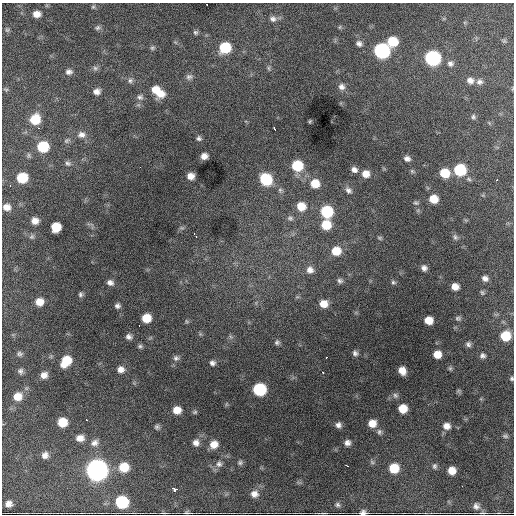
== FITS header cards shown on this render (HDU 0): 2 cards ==
NAXIS1  =                  512 / Axis length
NAXIS2  =                  512 / Axis length

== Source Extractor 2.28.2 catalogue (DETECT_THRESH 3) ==
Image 512 x 512 px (HDU 0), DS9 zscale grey, 1 PNG px = 1 image px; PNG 516 x 516 px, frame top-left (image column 1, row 512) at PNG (2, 3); no overlay
Background 3420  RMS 58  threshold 175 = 3 sigma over >= 5 px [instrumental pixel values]
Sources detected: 149; all 149 listed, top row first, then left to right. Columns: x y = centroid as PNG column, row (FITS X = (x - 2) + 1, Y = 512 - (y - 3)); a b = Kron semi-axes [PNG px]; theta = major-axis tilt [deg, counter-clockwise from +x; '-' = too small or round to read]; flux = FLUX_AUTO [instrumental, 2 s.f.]
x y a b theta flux
93 7 6 5 - 5.9e+03
37 14 8 7 - 2.9e+04
273 19 9 8 - 1.6e+04
340 27 6 4 71 4.3e+03
97 28 7 6 - 9.5e+03
7 30 6 6 - 7.3e+03
195 32 6 6 - 7.9e+03
392 41 8 8 - 1.1e+05
504 41 7 5 -43 6.3e+03
359 43 8 7 - 1.4e+04
152 48 7 5 14 7.5e+03
225 48 8 8 - 1.8e+05
382 51 9 8 - 7.6e+05
432 58 9 8 - 7.3e+05
450 63 8 7 - 1.5e+04
95 68 8 6 -3 1.1e+04
269 68 7 4 -89 6.4e+03
69 72 8 7 - 1.5e+04
189 77 9 8 - 1.3e+04
470 80 9 8 - 2.3e+04
130 81 8 7 - 1.2e+04
479 82 9 8 - 1.6e+04
341 87 9 8 - 1.9e+04
6 89 7 3 -8 4.5e+03
156 90 10 9 - 5.5e+04
97 91 9 7 7 2.0e+04
160 94 10 8 3 4.1e+04
140 97 9 8 - 1.4e+04
473 117 7 6 - 8.1e+03
35 119 9 8 - 1.0e+05
310 121 5 4 - 4.2e+03
39 128 3 3 - 3.5e+03
274 129 4 2 - 7.2e+03
81 135 11 9 0 2.3e+04
199 138 6 5 - 8.9e+03
67 140 9 6 31 9.2e+03
43 147 9 8 - 1.6e+05
204 156 6 5 - 2.4e+04
407 159 8 6 -21 1.6e+04
68 163 9 7 -18 1.1e+04
297 166 8 8 - 1.5e+05
140 167 2 2 - 2.6e+03
354 170 8 7 - 1.7e+04
460 170 8 8 - 2.2e+05
412 171 7 4 -45 5.9e+03
445 173 8 8 - 9.3e+04
366 174 8 8 - 3.6e+04
191 176 6 6 - 2.8e+04
22 178 8 7 - 1.3e+05
266 179 9 8 - 2.2e+05
497 180 3 2 - 2.8e+03
315 183 9 9 - 6.2e+04
10 185 3 3 - 3.5e+03
280 190 6 6 - 8.3e+03
348 190 9 7 -47 1.4e+04
434 199 7 7 - 6.1e+04
416 203 8 5 -10 7.0e+03
301 206 9 8 - 6.4e+04
6 207 9 7 -3 2.9e+04
326 211 8 8 - 2.3e+05
290 218 8 7 - 1.1e+04
35 221 7 7 - 2.7e+04
326 225 8 8 - 9.6e+04
56 227 8 7 - 9.1e+04
182 228 6 4 -18 5.6e+03
194 233 3 2 - 5.5e+03
196 236 3 2 - 7.4e+03
32 237 7 6 - 9.1e+03
455 237 8 6 -74 9.5e+03
379 238 6 5 - 5.4e+03
336 251 9 8 - 7.0e+04
424 268 6 6 - 1.5e+04
310 270 9 9 - 2.3e+04
485 278 7 6 - 1.7e+04
340 281 7 6 - 1.0e+04
393 282 6 5 - 7.4e+03
110 283 8 6 -24 1.7e+04
455 287 7 6 - 3.1e+04
482 293 7 5 -50 6.6e+03
80 294 7 6 - 8.9e+03
39 302 8 8 - 4.1e+04
323 304 7 6 - 4.3e+04
117 306 6 6 - 1.2e+04
146 318 7 7 - 7.1e+04
458 318 8 6 -13 8.3e+03
429 320 7 6 - 5.1e+04
187 321 7 4 -46 5.1e+03
139 325 2 2 - 2.2e+03
505 336 8 8 - 9.8e+04
129 337 7 6 - 1.4e+04
277 342 7 6 - 9.5e+03
468 344 7 6 - 1.1e+04
140 346 7 6 - 8.1e+03
355 353 6 6 - 1.1e+04
20 354 8 6 -3 9.9e+03
437 354 7 6 - 4.4e+04
483 356 7 6 - 1.1e+04
326 357 3 2 - 4.3e+03
176 358 9 7 0 1.2e+04
66 361 11 8 53 9.6e+04
212 363 7 6 - 1.3e+04
450 368 6 5 - 6.2e+03
121 369 9 8 - 2.4e+04
20 371 8 6 -65 1.1e+04
402 371 7 6 - 3.8e+04
323 372 3 2 - 1.6e+04
44 375 8 8 - 2.5e+04
512 379 5 5 - 6.3e+03
259 389 8 8 - 3.1e+05
458 391 7 4 19 5.2e+03
395 395 8 6 -45 1.1e+04
18 396 10 9 - 4.5e+04
403 409 7 7 - 6.2e+04
177 410 8 7 - 4.4e+04
195 412 6 5 - 6.0e+03
86 420 3 2 - 3.8e+03
62 422 8 7 - 7.6e+04
372 423 8 7 - 4.2e+04
338 425 7 6 - 1.5e+04
447 426 9 8 - 2.6e+04
157 427 6 6 - 8.8e+03
379 432 8 6 -87 1.1e+04
505 436 8 5 -10 8.5e+03
80 438 9 7 2 2.7e+04
95 443 10 8 40 1.8e+04
196 443 9 8 - 2.0e+04
347 443 7 6 - 1.7e+04
214 444 9 8 - 3.9e+04
45 455 8 7 - 2.0e+04
372 462 7 4 -45 6.9e+03
240 463 7 6 - 8.1e+03
219 464 9 8 - 1.6e+04
347 466 3 2 - 5.9e+03
435 466 7 6 - 9.2e+03
124 467 9 9 - 8.3e+04
394 468 8 8 - 8.8e+04
97 470 10 10 - 2.9e+06
452 471 7 7 - 4.1e+04
462 486 2 2 - 8.2e+03
174 489 6 4 -36 6.5e+04
254 494 9 8 - 2.4e+04
122 502 9 8 - 2.6e+05
9 504 7 6 - 2.0e+04
337 505 7 6 - 9.2e+03
476 506 10 9 - 1.9e+04
187 512 7 4 2 6.3e+03
363 512 8 5 7 1.5e+04
163 513 6 2 -4 3.6e+03
482 513 10 3 0 7.6e+03
At the frame edge (FLAGS 8, measured only in part): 2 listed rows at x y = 512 379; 363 512